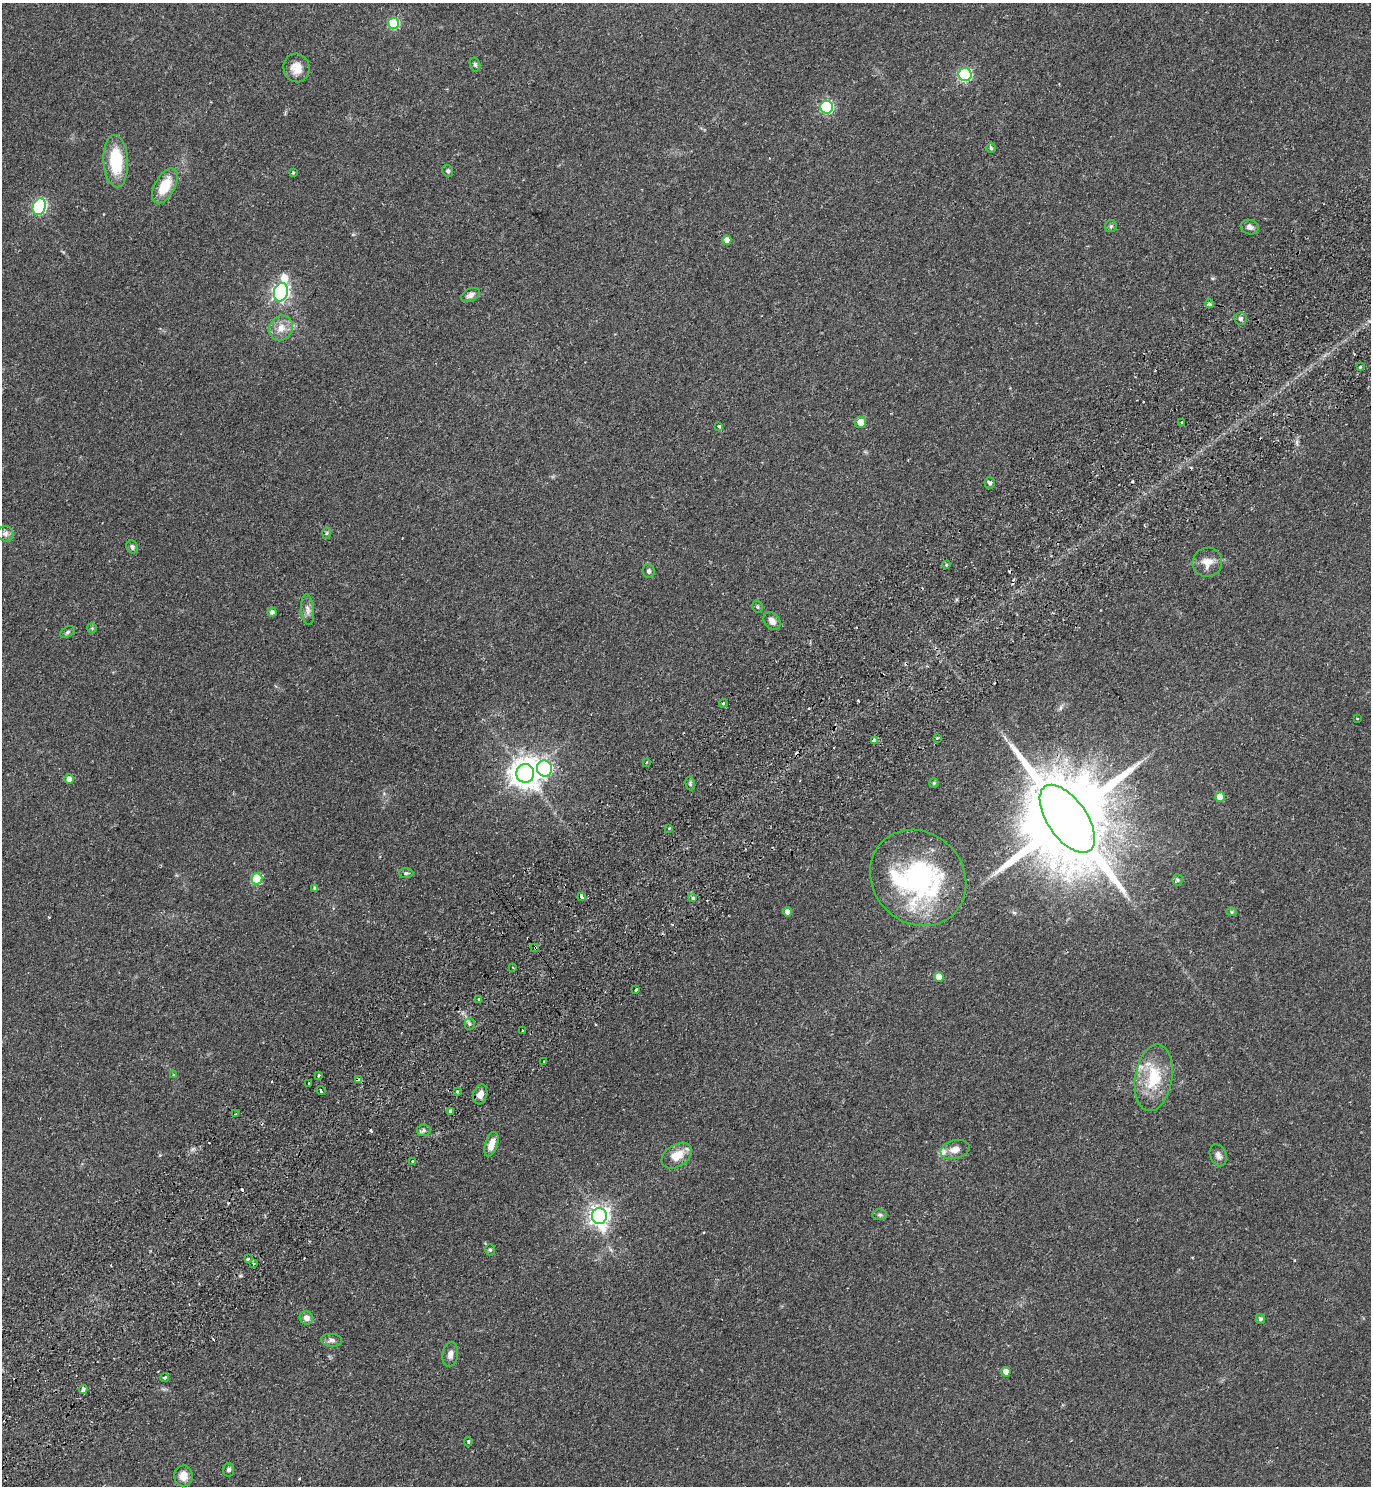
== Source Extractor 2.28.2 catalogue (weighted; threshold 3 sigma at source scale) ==
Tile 7 of 4 x 4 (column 3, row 2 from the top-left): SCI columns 3075-4443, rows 3018-4501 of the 6010 x 6034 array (HDU 1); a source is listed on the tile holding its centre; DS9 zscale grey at full resolution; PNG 1373 x 1488 px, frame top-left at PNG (2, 3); each listed source drawn as its Kron ellipse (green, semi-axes under 4 px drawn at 4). Shown black and unused: <1% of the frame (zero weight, under 2 of 3 exposures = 3% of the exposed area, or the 3 px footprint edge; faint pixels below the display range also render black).
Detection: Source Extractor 2.28.2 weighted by HDU 2 'WHT'; one run over the whole footprint, this tile lists its part. Background 0.146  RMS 0.0066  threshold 0.0298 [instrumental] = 3 sigma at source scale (4.5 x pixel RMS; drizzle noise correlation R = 1.50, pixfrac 1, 0.05/0.05 arcsec/px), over >= 5 px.
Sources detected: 112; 1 inside a brighter object's white glare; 12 cosmic-ray / hot-pixel residue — neither listed nor drawn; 2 inside a brighter listed object's ellipse — not listed separately; the other 97 listed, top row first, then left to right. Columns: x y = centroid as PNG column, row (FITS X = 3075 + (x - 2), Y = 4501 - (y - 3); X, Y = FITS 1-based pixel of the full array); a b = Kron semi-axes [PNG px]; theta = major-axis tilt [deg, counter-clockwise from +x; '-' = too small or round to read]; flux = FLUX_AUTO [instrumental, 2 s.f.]
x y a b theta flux
393 23 5 5 - 41
475 64 7 5 -73 1.2
296 68 14 13 - 7.8
965 75 6 6 - 82
827 107 6 6 - 68
991 148 5 5 - 1
116 161 26 12 -87 28
448 171 6 5 - 1.3
293 172 4 4 - 0.75
165 186 19 10 60 16
39 207 9 6 70 100
1111 226 6 5 - 1.2
1250 227 9 7 -17 3.1
727 240 5 4 - 4.3
281 292 9 7 75 210
471 295 10 6 25 2.9
1209 304 4 3 - 2
1240 319 6 6 - 1.5
281 328 13 11 63 7
1360 367 4 3 - 0.78
860 422 5 5 - 6.8
1182 423 3 3 - 1.9
719 426 4 4 - 1.2
990 483 6 5 - 1.8
327 533 6 4 88 0.86
5 534 8 7 - 2.7
132 547 6 5 - 1.5
1207 562 15 14 - 7
947 565 3 3 - 1.6
649 571 7 6 - 1.6
757 607 6 5 - 1.1
308 610 15 6 -84 3.4
272 612 4 4 - 2.4
772 621 10 7 -50 3.8
92 628 5 5 - 0.81
67 632 8 5 28 1.3
723 703 4 3 - 0.88
1357 718 4 2 - 0.45
937 738 3 3 - 0.9
874 740 4 3 - 12
646 762 3 2 - 0.65
544 769 8 7 - 120
525 773 9 9 - 910
69 779 5 5 - 3.6
934 783 5 4 - 0.72
690 784 7 4 -76 1.1
1220 797 5 5 - 7.1
1067 819 39 19 -55 15000
669 828 3 3 - 1.3
406 873 7 5 1 1.2
918 878 51 45 -45 120
257 879 5 5 - 29
1178 880 6 5 - 1.1
315 888 4 3 - 1.5
581 896 4 3 - 3.5
693 898 3 3 - 1.5
787 912 4 4 - 2.9
1231 912 5 4 - 0.97
535 948 3 3 - 0.95
513 968 3 3 - 1.6
939 977 5 5 - 8.9
636 989 3 3 - 1.8
479 999 4 4 - 0.91
470 1024 5 5 - 1.3
522 1030 3 3 - 1.6
544 1061 2 2 - 0.65
174 1075 4 3 - 0.84
318 1076 3 2 - 0.75
1154 1078 33 18 81 28
358 1080 4 3 - 2.2
309 1083 3 2 - 1.2
321 1091 4 3 - 2.1
457 1091 3 3 - 0.77
480 1094 10 7 73 4.3
451 1111 3 3 - 31
236 1114 3 3 - 0.8
424 1130 7 5 10 1.4
491 1144 13 6 73 6.2
955 1149 15 9 14 5
1218 1155 11 8 -67 3
677 1156 17 11 33 10
412 1161 3 3 - 1.6
880 1215 7 5 0 1.3
599 1216 8 7 - 360
490 1250 5 5 - 1
248 1259 3 3 - 1.1
253 1264 3 2 - 1.1
306 1318 7 6 - 3.7
1260 1319 5 4 - 1.9
332 1340 10 6 -3 2.5
450 1355 12 8 81 3.5
1006 1372 5 4 - 4.5
165 1377 4 4 - 1.3
83 1389 4 3 - 2.9
468 1442 5 4 - 1.3
229 1470 7 5 84 1.6
183 1476 10 9 - 5.8
Overlapping masked pixels (flux is a lower limit): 4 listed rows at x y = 874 740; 1067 819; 535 948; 358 1080